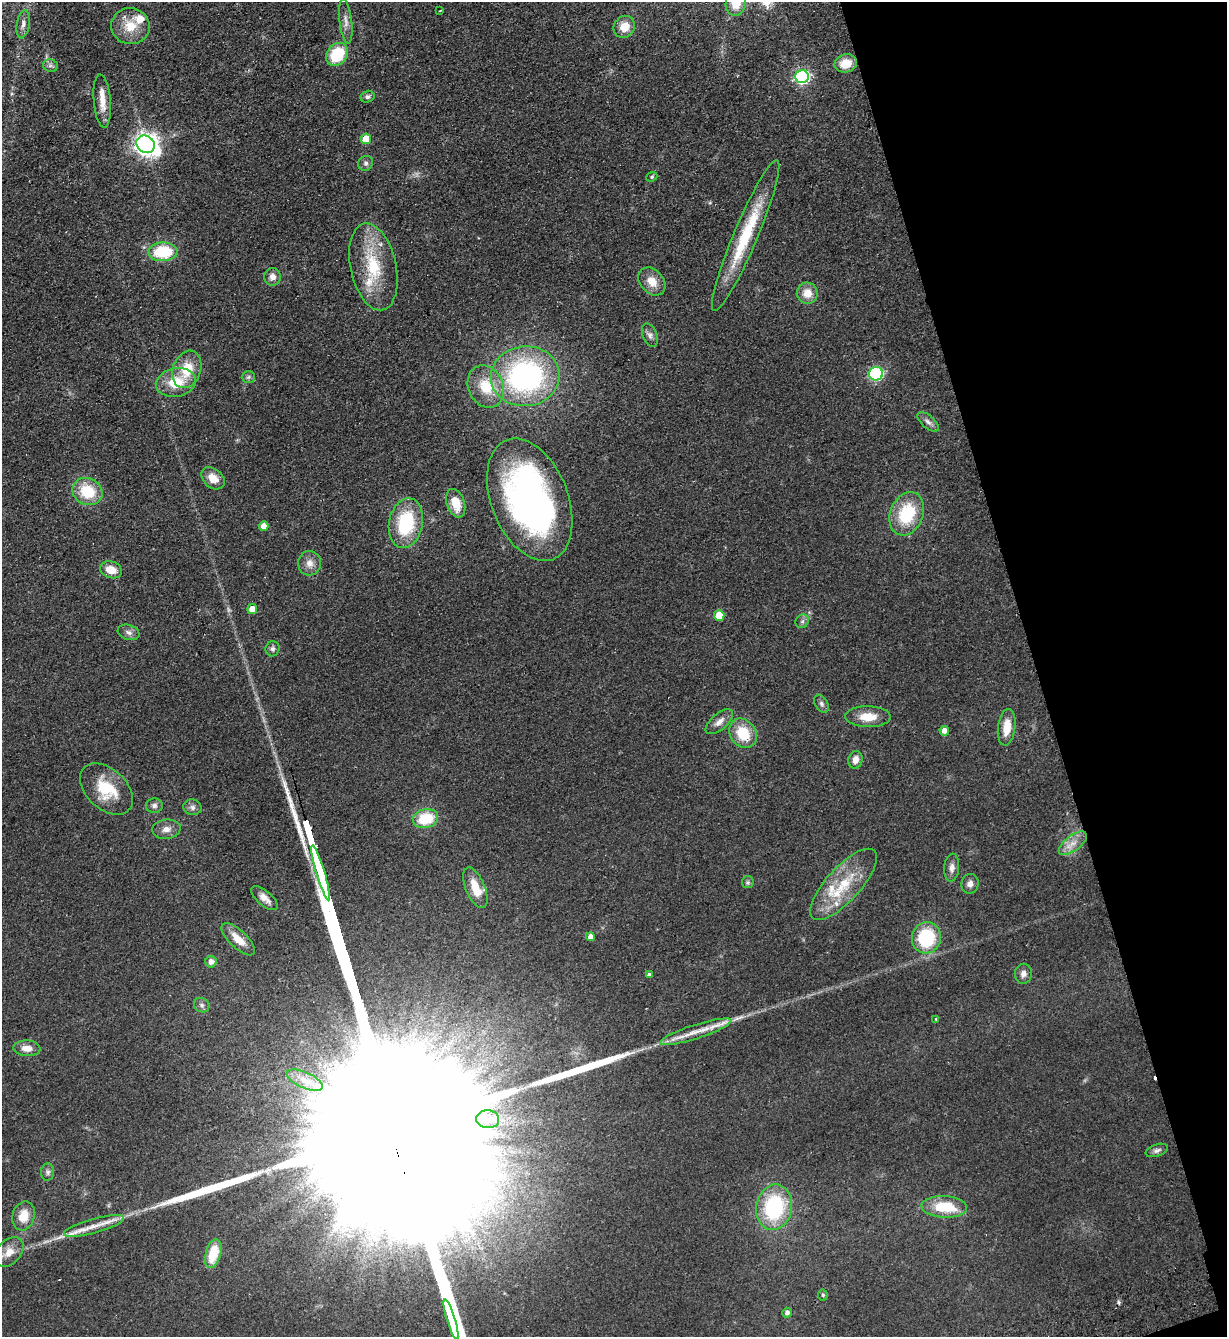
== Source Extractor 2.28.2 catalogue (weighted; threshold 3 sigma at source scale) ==
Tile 12 of 4 x 4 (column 4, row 3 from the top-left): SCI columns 3971-5195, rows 1392-2726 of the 5367 x 5452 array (HDU 1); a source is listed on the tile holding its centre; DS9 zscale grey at full resolution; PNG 1229 x 1339 px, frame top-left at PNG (2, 2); each listed source drawn as its Kron ellipse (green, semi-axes under 4 px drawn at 4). Shown black and unused: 16% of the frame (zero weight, under 2 of 3 exposures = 3% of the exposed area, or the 3 px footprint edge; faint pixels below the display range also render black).
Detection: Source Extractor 2.28.2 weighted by HDU 2 'WHT'; one run over the whole footprint, this tile lists its part. Background 0.0637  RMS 0.0093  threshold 0.0417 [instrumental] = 3 sigma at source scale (4.5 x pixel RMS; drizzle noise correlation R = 1.50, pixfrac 1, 0.05/0.05 arcsec/px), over >= 5 px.
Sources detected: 102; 1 too faint to see at this stretch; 1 inside a brighter object's white glare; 2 cosmic-ray / hot-pixel residue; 4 long thin detections or spike segments (spike, bleed or trail) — neither listed nor drawn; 7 inside a brighter listed object's ellipse — not listed separately; the other 87 listed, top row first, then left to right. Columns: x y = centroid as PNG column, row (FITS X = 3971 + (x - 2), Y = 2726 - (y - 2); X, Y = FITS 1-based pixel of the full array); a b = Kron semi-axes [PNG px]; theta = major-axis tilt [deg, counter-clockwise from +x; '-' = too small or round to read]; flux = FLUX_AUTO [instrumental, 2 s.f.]
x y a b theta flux
736 2 13 10 82 20
440 11 3 2 - 0.76
346 21 22 6 -83 6.1
23 24 14 6 81 4.8
130 26 19 18 - 21
624 27 11 10 - 12
337 54 12 10 52 40
846 63 11 9 14 17
50 65 7 6 - 2.7
802 77 7 6 - 200
367 97 7 6 - 2.4
102 101 26 8 -85 12
366 139 5 5 - 21
146 144 9 8 - 620
366 163 8 7 - 2.6
652 177 6 4 23 1.4
746 236 82 12 67 61
163 252 15 9 2 45
373 267 44 23 -78 50
272 277 9 8 - 5.7
652 281 16 11 -49 13
807 293 10 10 - 12
650 335 12 7 -69 3.8
187 369 19 14 71 24
876 374 7 6 - 110
525 376 34 30 6 200
248 377 7 5 2 2.1
176 382 20 14 10 25
486 387 22 17 -64 28
928 422 13 6 -41 4.1
213 478 13 9 -41 12
87 492 15 13 -23 31
530 500 64 38 -69 370
456 503 15 9 -72 18
907 514 22 16 68 47
406 523 25 17 79 57
264 526 4 4 - 7.7
310 563 12 11 - 7.3
111 570 11 8 -19 12
252 609 5 5 - 11
719 616 5 5 - 26
802 621 7 6 - 2.5
129 632 11 7 -18 4
273 649 7 7 - 2.8
821 704 10 6 -60 2.7
868 717 23 10 -1 16
719 722 16 8 41 6.9
1007 727 18 8 83 16
944 731 5 5 - 7.2
743 733 16 12 -55 28
855 760 9 7 73 6.1
106 789 31 20 -43 34
154 806 8 7 - 3.2
192 807 9 8 - 3.6
426 819 12 9 13 32
166 829 14 9 5 6.6
1073 843 17 7 37 9.1
952 868 14 7 85 5.3
321 873 28 3 -73 7400
748 882 6 5 - 1.8
843 884 46 17 48 42
970 884 10 8 79 5.6
475 888 22 9 -68 19
264 898 16 7 -41 7.3
590 937 4 4 - 5.6
926 938 16 14 74 55
238 939 21 9 -44 14
211 962 6 5 - 6.1
649 974 4 3 - 2.5
1023 974 10 8 84 5
202 1005 8 7 - 2.8
936 1019 4 2 - 0.79
696 1032 37 7 18 17
27 1048 13 8 -4 8.2
305 1080 19 8 -24 11
488 1119 11 9 -5 8
1157 1150 12 6 18 3.1
48 1172 9 6 85 2.7
774 1207 23 18 79 83
944 1207 23 10 -3 35
23 1216 14 11 75 15
94 1226 31 7 16 14
9 1252 17 11 47 12
213 1254 15 7 75 28
823 1295 5 5 - 1.3
787 1313 5 5 - 3.5
451 1319 21 3 -73 4400
Isophote crosses this tile's border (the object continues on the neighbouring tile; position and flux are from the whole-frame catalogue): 1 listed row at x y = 736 2